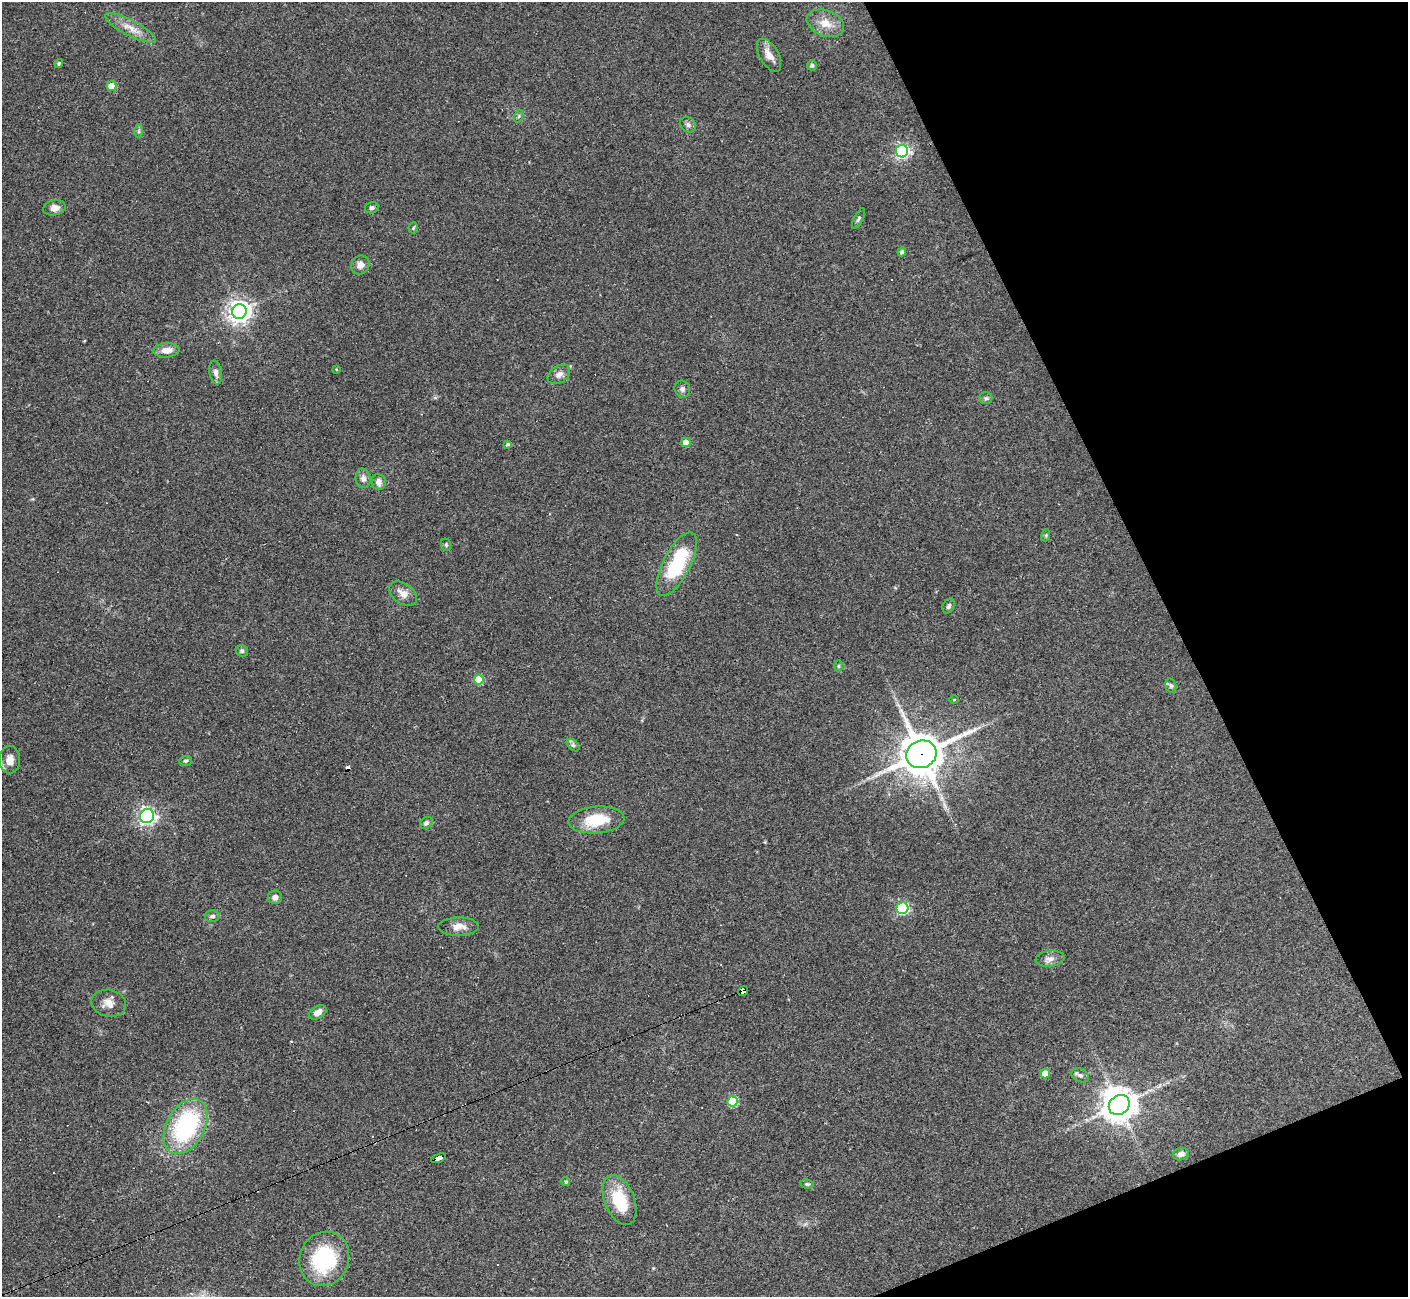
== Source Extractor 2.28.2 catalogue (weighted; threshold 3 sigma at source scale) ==
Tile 12 of 4 x 4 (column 4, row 3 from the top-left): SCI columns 4217-5622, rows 1576-2870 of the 5622 x 5608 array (HDU 1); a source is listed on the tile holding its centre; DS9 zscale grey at full resolution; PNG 1410 x 1299 px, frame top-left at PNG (2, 2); each listed source drawn as its Kron ellipse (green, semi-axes under 4 px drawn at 4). Shown black and unused: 20% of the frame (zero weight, under 3 of 4 exposures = <1% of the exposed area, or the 3 px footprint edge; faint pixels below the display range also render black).
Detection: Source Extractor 2.28.2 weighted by HDU 2 'WHT'; one run over the whole footprint, this tile lists its part. Background 0.0991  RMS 0.006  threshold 0.0269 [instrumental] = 3 sigma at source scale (4.5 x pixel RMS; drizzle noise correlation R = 1.50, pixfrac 1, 0.05/0.05 arcsec/px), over >= 5 px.
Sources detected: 71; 1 inside a brighter object's white glare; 7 cosmic-ray / hot-pixel residue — neither listed nor drawn; the other 63 listed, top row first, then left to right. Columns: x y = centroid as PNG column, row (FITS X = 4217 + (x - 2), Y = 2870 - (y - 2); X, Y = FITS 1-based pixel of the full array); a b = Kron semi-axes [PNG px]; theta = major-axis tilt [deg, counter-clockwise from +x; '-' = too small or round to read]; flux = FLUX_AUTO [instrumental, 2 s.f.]
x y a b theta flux
825 23 19 13 -20 8.5
130 28 28 8 -27 7.5
769 55 18 9 -60 5.7
59 63 5 4 - 1
812 65 5 5 - 1.3
111 86 5 5 - 14
519 116 6 4 71 0.9
688 125 9 7 -41 1.8
139 131 7 4 90 1.1
902 151 6 6 - 130
54 208 11 7 12 3.9
372 208 7 5 14 1.4
858 219 11 4 65 1.2
413 228 5 5 - 0.77
902 252 4 4 - 1.5
360 265 10 9 - 3.8
239 311 7 7 - 460
166 350 13 7 4 5.8
336 369 3 2 - 0.49
216 372 12 6 -79 2.9
559 374 12 8 34 3.4
682 389 8 7 - 2.1
986 398 7 5 0 1.3
686 442 4 4 - 8.2
508 444 4 4 - 1.1
363 478 9 7 -82 3
379 482 8 7 - 3.5
1046 535 6 4 73 0.69
446 545 6 5 - 0.88
677 564 35 13 62 39
403 594 15 10 -34 5.3
949 606 8 5 64 1.7
242 651 6 5 - 1.4
839 666 6 4 -89 0.79
479 679 5 5 - 24
1171 686 7 5 -74 1.1
954 700 4 3 - 0.53
573 745 7 4 -45 1.2
921 754 15 13 25 1800
10 760 14 10 90 5.8
185 761 6 5 - 1
147 816 7 6 - 220
596 820 28 13 4 23
426 823 7 5 40 1.7
275 897 7 7 - 2.6
902 908 6 6 - 77
212 916 7 6 - 1.5
459 927 20 9 0 5.9
1050 959 14 8 7 3.6
743 991 5 4 - 130
109 1003 17 13 -13 6.4
318 1012 9 6 30 4.1
1045 1074 5 4 - 8.2
1080 1075 9 6 -26 2
733 1101 5 5 - 35
1119 1105 11 9 41 850
186 1126 30 19 61 72
1181 1154 8 6 13 2.5
438 1158 8 4 21 73
566 1182 4 4 - 1
807 1184 7 4 -9 1.1
619 1200 26 15 -68 24
324 1259 28 24 66 49
Overlapping masked pixels (flux is a lower limit): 3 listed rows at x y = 921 754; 743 991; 438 1158